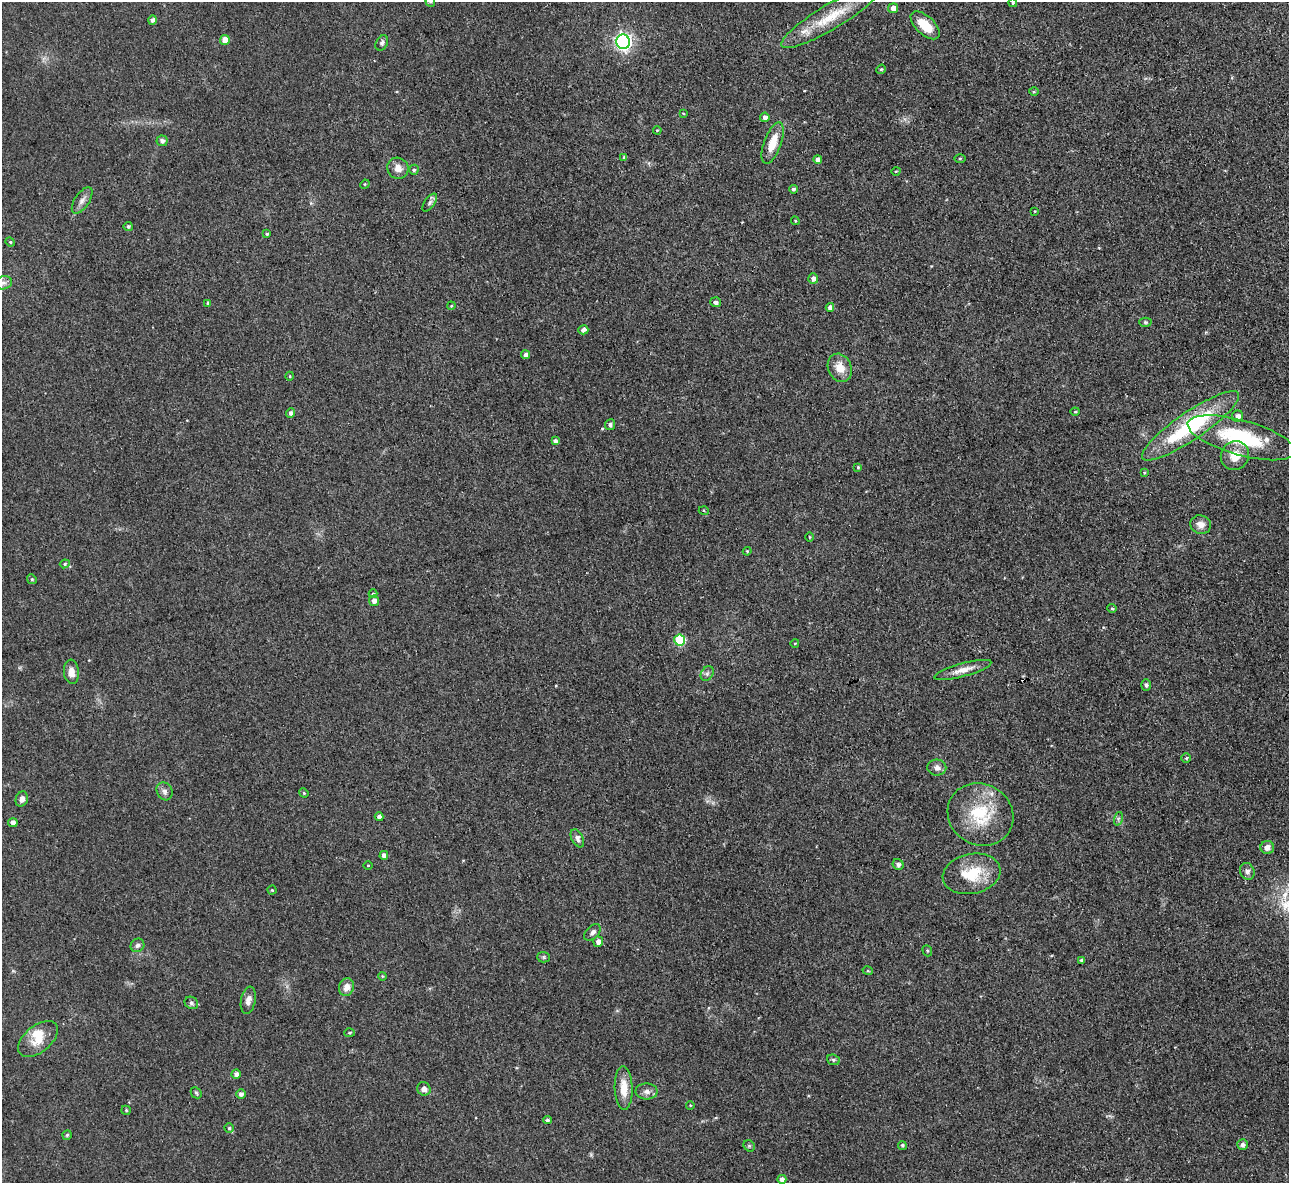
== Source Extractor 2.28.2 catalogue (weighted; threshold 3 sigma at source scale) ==
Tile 10 of 4 x 4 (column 2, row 3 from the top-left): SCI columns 1287-2573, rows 1322-2502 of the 5146 x 5127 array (HDU 1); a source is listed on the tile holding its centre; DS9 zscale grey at full resolution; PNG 1291 x 1185 px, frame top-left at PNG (2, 2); each listed source drawn as its Kron ellipse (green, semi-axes under 4 px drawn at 4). Shown black and unused: <1% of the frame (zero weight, under 3 of 4 exposures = <1% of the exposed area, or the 3 px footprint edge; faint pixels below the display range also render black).
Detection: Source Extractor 2.28.2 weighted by HDU 2 'WHT'; one run over the whole footprint, this tile lists its part. Background 0.0491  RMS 0.0074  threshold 0.0332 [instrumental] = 3 sigma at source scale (4.5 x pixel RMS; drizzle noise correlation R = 1.50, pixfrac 1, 0.05/0.05 arcsec/px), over >= 5 px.
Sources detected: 116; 1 cosmic-ray / hot-pixel residue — neither listed nor drawn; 2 inside a brighter listed object's ellipse — not listed separately; the other 113 listed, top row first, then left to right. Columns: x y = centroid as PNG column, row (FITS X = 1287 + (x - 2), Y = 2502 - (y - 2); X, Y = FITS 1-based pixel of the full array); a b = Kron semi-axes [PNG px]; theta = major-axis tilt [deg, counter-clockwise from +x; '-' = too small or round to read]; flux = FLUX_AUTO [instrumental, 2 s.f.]
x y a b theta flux
430 2 5 5 - 1.1
1013 3 4 4 - 0.99
893 8 5 5 - 4.7
831 16 57 12 31 29
153 20 5 4 - 2.2
925 25 18 9 -43 15
225 40 5 5 - 7.1
623 42 7 7 - 240
382 43 8 5 62 1.8
881 69 5 4 - 0.98
1034 92 5 3 - 0.77
683 113 4 2 - 0.52
765 117 4 4 - 2.7
657 130 4 3 - 0.6
162 141 5 5 - 2.5
773 143 22 8 70 13
624 157 4 4 - 1.2
960 158 5 3 - 0.77
818 159 4 4 - 2.6
398 168 11 10 - 5.6
414 170 5 4 - 1.4
896 171 4 3 - 0.53
365 184 5 4 - 0.74
793 189 4 4 - 1.5
82 201 15 7 57 3.8
430 203 10 5 55 2
1035 211 4 2 - 0.54
795 221 4 4 - 0.77
128 226 4 4 - 1.6
267 234 4 3 - 0.98
10 242 5 4 - 0.87
813 278 5 5 - 3.7
3 283 9 6 13 2.9
716 302 5 5 - 2.7
208 303 4 4 - 1.3
451 306 4 3 - 0.64
830 307 4 4 - 3.6
1145 322 6 4 0 1
583 330 5 4 - 3.1
525 355 4 4 - 2.7
840 368 14 11 -65 10
290 376 4 3 - 0.6
1075 412 4 4 - 0.82
291 413 5 4 - 2.3
1238 416 6 5 - 4.1
610 425 5 5 - 1.7
1190 426 58 14 34 74
1241 438 56 17 -16 62
555 441 4 4 - 2.6
1235 456 15 13 48 12
858 467 4 4 - 0.95
1144 473 4 4 - 0.72
704 511 5 3 - 0.78
1201 525 10 9 - 5
810 537 5 3 - 0.59
747 551 4 4 - 0.74
65 564 5 4 - 1
32 579 5 4 - 1
373 594 4 4 - 0.87
374 601 5 5 - 3.2
1112 608 5 4 - 1
680 640 5 5 - 51
795 643 4 2 - 0.5
963 670 30 6 15 7.9
71 672 12 7 -85 6.3
707 674 7 6 - 2.3
1146 685 6 4 -89 1.4
1186 758 5 5 - 1.1
937 768 9 8 - 3.9
165 791 9 7 -62 2.9
304 793 5 4 - 0.86
22 799 8 6 69 3.2
980 814 34 30 -30 41
379 817 4 4 - 2.6
1118 819 7 4 72 1.4
13 823 5 4 - 3.8
577 838 10 5 -63 3.5
1267 847 7 6 - 4.4
384 855 4 4 - 3.1
898 864 6 5 - 2.5
368 865 5 3 - 0.65
1247 871 8 7 - 2.9
972 874 29 20 12 27
272 890 4 4 - 0.85
592 932 10 6 45 2.7
598 942 5 5 - 3.6
137 945 7 6 - 2.2
927 951 6 4 -68 1
544 957 6 5 - 1.2
1081 960 3 3 - 1.4
868 971 5 3 - 0.78
382 976 4 3 - 0.67
346 987 9 7 71 5.6
248 1000 14 7 79 4.7
191 1003 7 6 - 1.7
350 1033 5 4 - 1
38 1039 23 13 40 14
833 1060 6 5 - 1.3
236 1074 4 4 - 2.8
624 1088 22 9 -88 11
424 1089 7 6 - 3.9
647 1091 11 8 -1 3.7
196 1093 6 5 - 1.1
241 1094 5 4 - 2.5
690 1105 4 3 - 0.57
126 1110 5 4 - 0.98
547 1120 4 4 - 1.5
229 1128 4 4 - 1
67 1135 5 4 - 1
902 1145 4 4 - 1.2
1242 1145 5 5 - 2.7
749 1146 6 5 - 1.2
782 1179 4 4 - 3.3
Overlapping masked pixels (flux is a lower limit): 1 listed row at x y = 1241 438
Isophote crosses this tile's border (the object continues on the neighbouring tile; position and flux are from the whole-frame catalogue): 2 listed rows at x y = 430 2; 1013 3